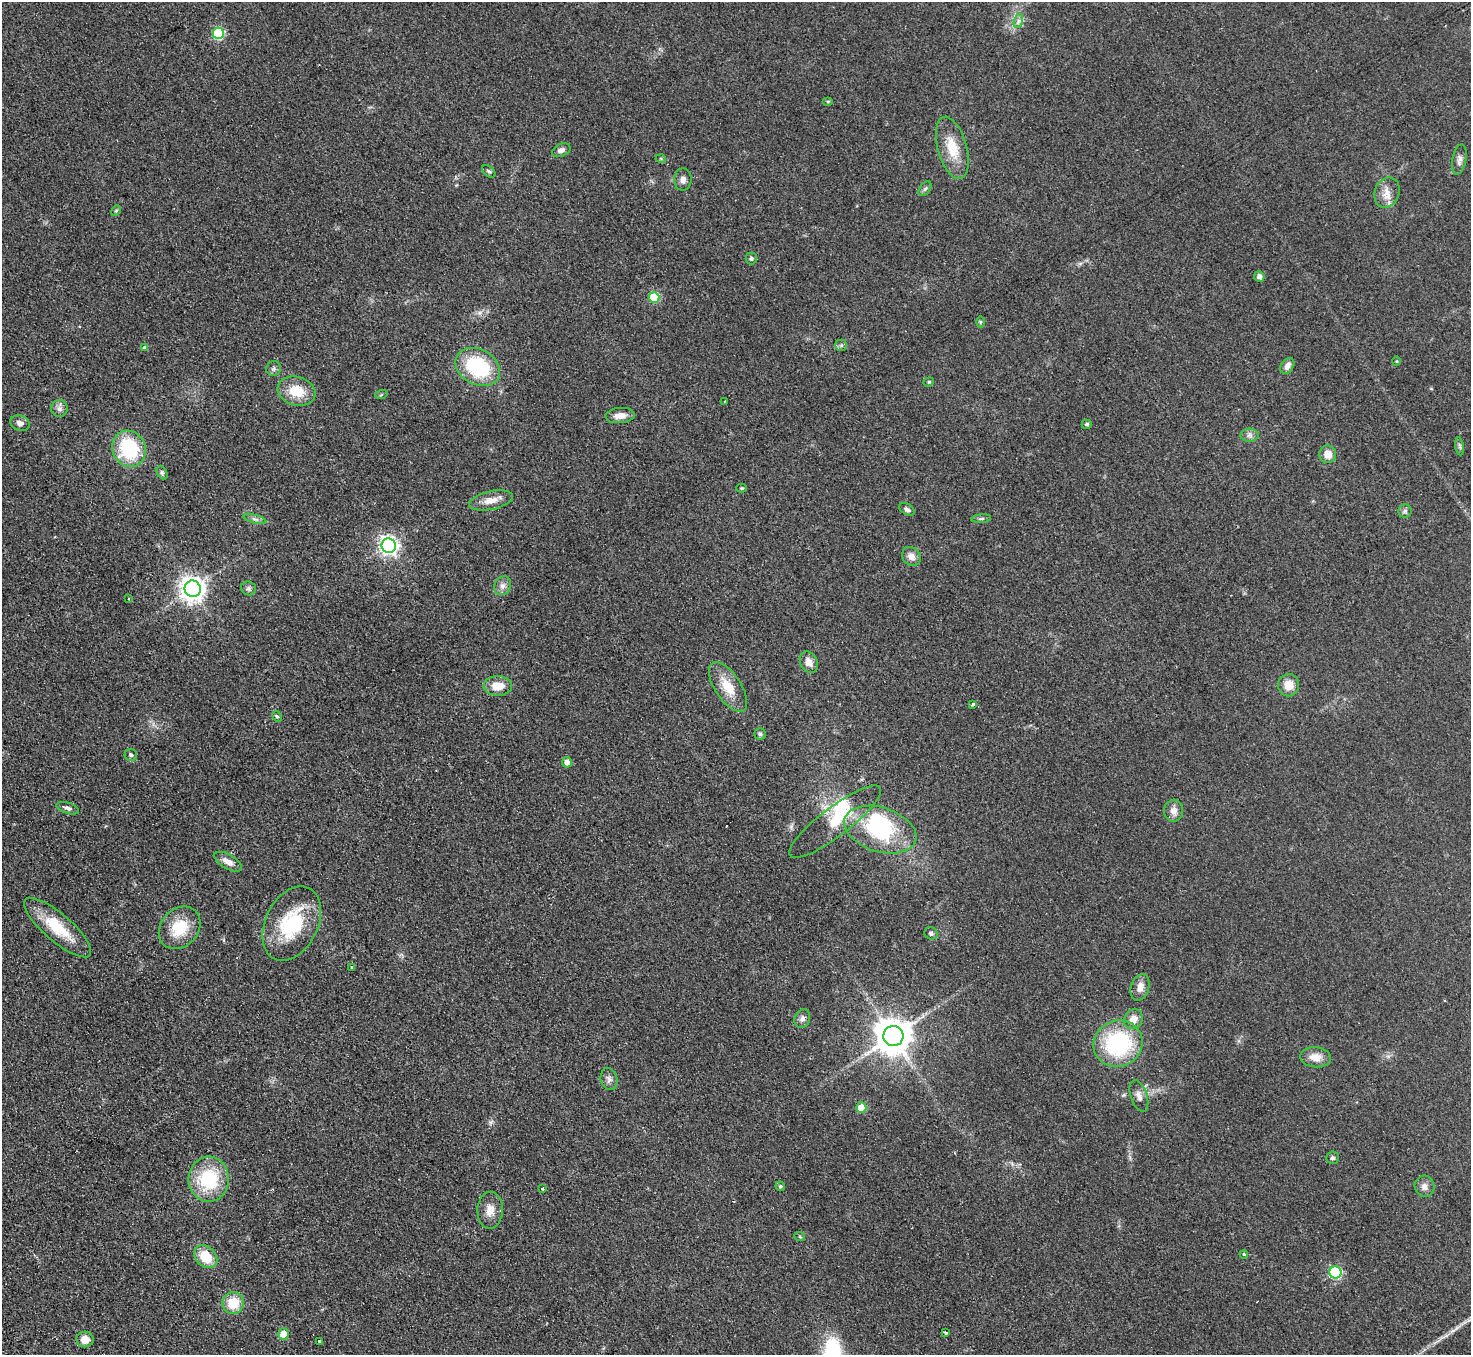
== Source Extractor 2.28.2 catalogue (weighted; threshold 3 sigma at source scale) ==
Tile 7 of 4 x 4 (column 3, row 2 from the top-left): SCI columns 2989-4457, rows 3040-4392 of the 5977 x 5939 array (HDU 1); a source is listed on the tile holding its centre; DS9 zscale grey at full resolution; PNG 1473 x 1357 px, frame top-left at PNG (2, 2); each listed source drawn as its Kron ellipse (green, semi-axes under 4 px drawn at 4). Shown black and unused: <1% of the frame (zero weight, under 2 of 3 exposures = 3% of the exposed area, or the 3 px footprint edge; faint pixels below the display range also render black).
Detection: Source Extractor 2.28.2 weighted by HDU 2 'WHT'; one run over the whole footprint, this tile lists its part. Background 0.061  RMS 0.0089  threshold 0.04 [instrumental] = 3 sigma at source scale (4.5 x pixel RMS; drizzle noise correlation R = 1.50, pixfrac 1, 0.05/0.05 arcsec/px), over >= 5 px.
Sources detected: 94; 2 inside a brighter object's white glare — neither listed nor drawn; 2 inside a brighter listed object's ellipse — not listed separately; the other 90 listed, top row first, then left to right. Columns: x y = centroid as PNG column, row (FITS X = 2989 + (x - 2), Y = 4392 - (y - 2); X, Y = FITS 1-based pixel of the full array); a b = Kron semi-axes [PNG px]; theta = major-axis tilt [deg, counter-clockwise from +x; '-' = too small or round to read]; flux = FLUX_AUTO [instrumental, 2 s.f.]
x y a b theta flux
1018 21 7 4 71 2.2
218 33 6 5 - 67
828 101 5 3 - 0.99
952 148 32 14 -74 22
561 150 10 6 24 3.9
661 159 5 3 - 0.78
1459 160 15 7 80 4.1
489 171 8 5 -43 1.6
683 179 11 8 -90 4
925 189 8 5 54 1.9
1387 193 15 12 68 8.7
116 211 5 4 - 1.1
751 258 6 5 - 1.7
1259 276 5 5 - 3.8
654 297 5 5 - 41
980 322 6 4 89 1.1
841 345 6 5 - 1.5
145 348 4 3 - 5.5
1397 361 5 3 - 0.79
1287 366 8 6 56 4.5
478 367 23 17 -29 69
274 369 7 7 - 2.3
929 382 5 4 - 1.2
297 391 19 14 -16 22
381 395 6 4 19 1
725 401 2 2 - 0.71
59 409 8 8 - 3.7
620 416 15 7 5 7.3
20 423 10 7 -18 4.3
1087 424 5 4 - 1.4
1249 435 9 6 0 3.1
1460 446 9 4 -81 1.8
129 449 18 16 -62 58
1328 454 9 8 - 7.9
162 473 7 5 -63 1.5
742 488 5 4 - 0.92
491 500 22 9 12 9.4
907 509 8 5 -31 2.9
1405 511 6 6 - 2
255 519 12 4 -15 2.7
981 519 10 4 5 1.7
389 546 7 7 - 380
911 556 10 8 -50 6.1
503 586 10 8 59 4.1
249 588 7 7 - 2.3
193 589 8 8 - 780
128 599 3 2 - 1.2
809 662 11 8 -60 6.6
1289 685 11 10 - 11
498 686 14 10 -2 13
728 687 28 13 -56 21
973 704 4 3 - 2.1
277 716 6 4 -64 1.3
760 734 5 5 - 1.5
131 755 6 6 - 2.4
567 762 5 5 - 5.7
68 808 12 5 -18 2.9
1174 811 11 9 84 5.7
835 822 56 14 37 26
880 830 37 22 -18 74
228 862 15 7 -30 6.6
292 924 39 26 64 59
58 927 42 13 -41 32
180 928 23 18 48 27
931 933 7 6 - 2.2
352 967 3 3 - 1
1140 987 14 9 71 7.3
802 1019 9 7 65 3.4
1133 1019 10 9 - 8.5
893 1036 10 10 - 2100
1118 1044 25 23 27 90
1316 1057 15 10 -5 9.8
609 1079 11 8 -75 4
1139 1096 16 8 -71 5.4
861 1108 5 5 - 19
1332 1158 6 6 - 1.9
209 1179 22 20 -89 51
780 1186 5 4 - 1.6
1424 1186 11 10 - 5
542 1188 3 3 - 1.4
490 1210 18 12 88 9.5
800 1237 5 3 - 0.82
1244 1254 4 3 - 0.96
206 1257 13 10 -45 20
1335 1272 6 6 - 100
233 1303 11 10 - 19
946 1333 3 3 - 1.6
283 1334 5 5 - 13
85 1339 8 8 - 9
319 1341 3 3 - 4.5